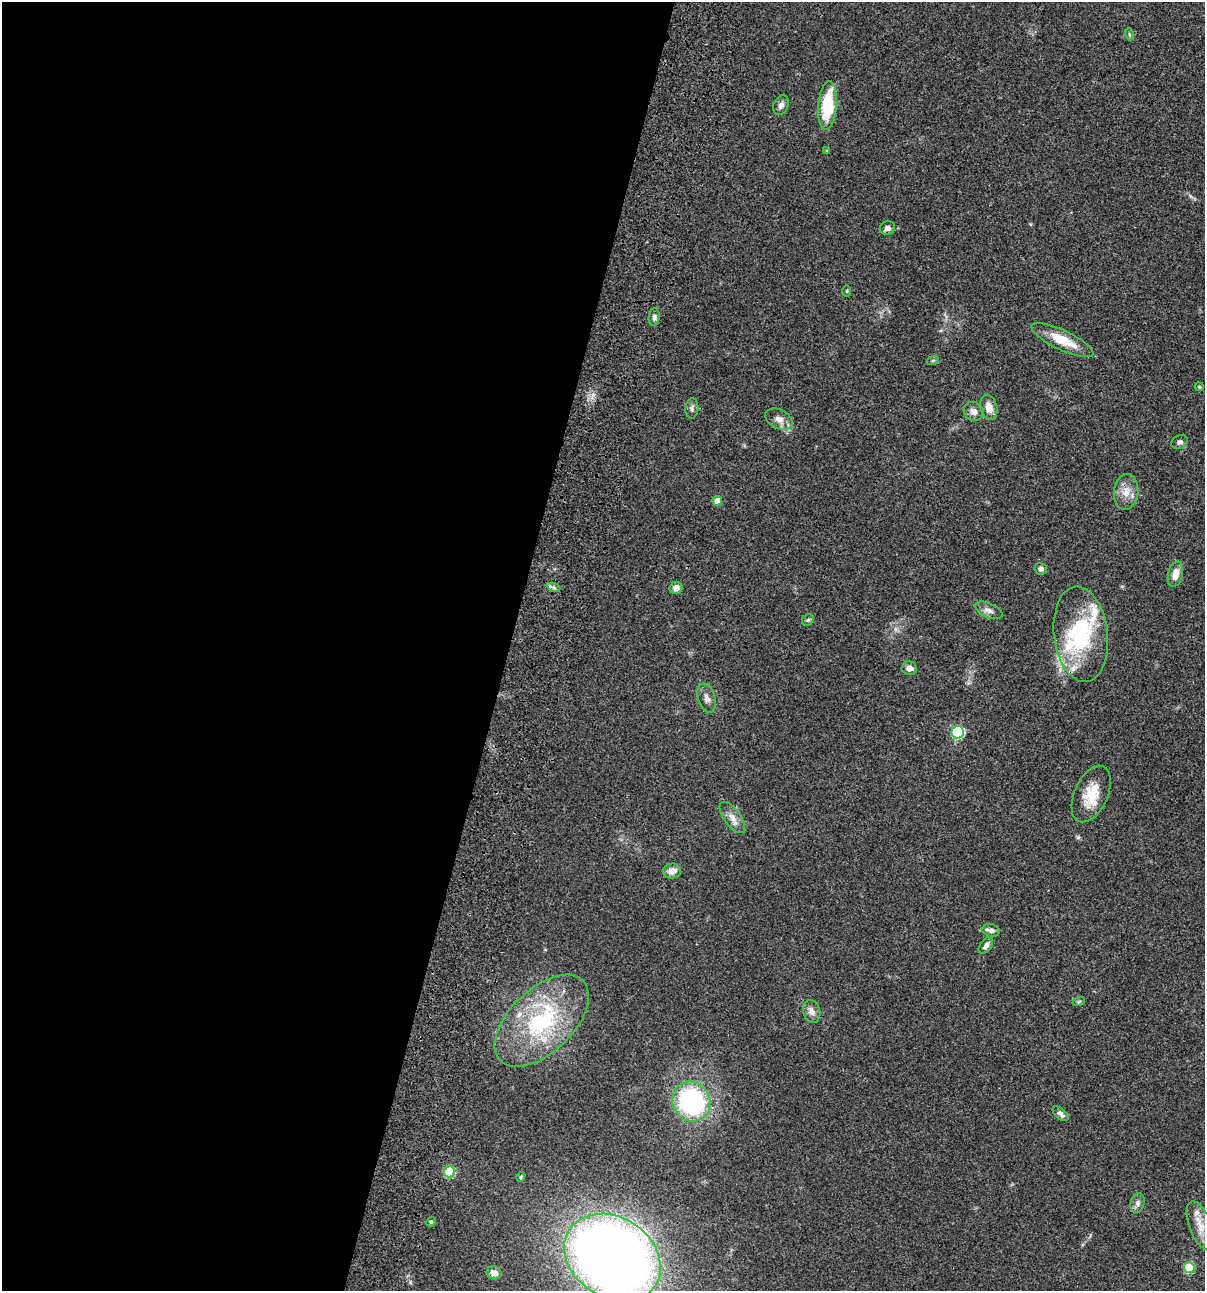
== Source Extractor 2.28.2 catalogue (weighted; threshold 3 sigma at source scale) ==
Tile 5 of 4 x 4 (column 1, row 2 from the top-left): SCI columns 235-1437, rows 2697-3985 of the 5405 x 5390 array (HDU 1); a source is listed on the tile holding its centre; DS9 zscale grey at full resolution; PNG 1207 x 1293 px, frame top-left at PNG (2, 2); each listed source drawn as its Kron ellipse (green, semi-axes under 4 px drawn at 4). Shown black and unused: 42% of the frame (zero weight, under 3 of 4 exposures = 9% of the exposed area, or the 3 px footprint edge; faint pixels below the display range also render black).
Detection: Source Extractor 2.28.2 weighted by HDU 2 'WHT'; one run over the whole footprint, this tile lists its part. Background 0.0462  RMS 0.0055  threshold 0.0249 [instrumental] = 3 sigma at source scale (4.5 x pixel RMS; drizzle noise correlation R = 1.50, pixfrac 1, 0.05/0.05 arcsec/px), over >= 5 px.
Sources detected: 50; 5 inside a brighter listed object's ellipse — not listed separately; the other 45 listed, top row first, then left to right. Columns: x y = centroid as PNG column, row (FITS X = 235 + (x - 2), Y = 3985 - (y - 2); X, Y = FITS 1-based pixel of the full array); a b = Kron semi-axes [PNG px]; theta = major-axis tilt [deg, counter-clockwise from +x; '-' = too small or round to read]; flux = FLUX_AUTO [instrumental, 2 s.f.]
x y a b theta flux
1129 34 6 4 -72 0.72
781 105 10 7 64 2.2
828 106 24 9 85 25
827 151 4 4 - 0.58
887 228 8 7 - 2.1
847 291 5 3 - 0.55
654 317 9 5 84 1.5
1062 340 34 10 -25 14
933 360 6 4 19 0.73
1199 387 4 4 - 0.73
989 407 13 8 -76 5.3
692 408 10 6 86 1.5
973 411 10 9 - 2.9
779 419 14 9 -25 4
1180 442 8 6 26 1.7
1126 492 18 12 83 6.5
717 501 5 4 - 7.1
1041 569 6 5 - 1.6
1175 574 13 7 76 5.3
554 588 7 4 -19 1.2
676 588 6 6 - 3.3
989 610 14 7 -24 2.6
808 620 6 5 - 0.89
1081 634 48 27 -83 40
909 668 8 6 -8 2.5
707 698 15 8 -73 3
958 732 6 6 - 54
1091 794 30 16 66 13
732 818 18 8 -54 4.2
672 871 9 7 4 4.3
991 930 9 6 -12 2.3
986 945 9 5 53 2.2
1079 1001 6 4 20 0.7
812 1011 11 8 -74 3.2
542 1021 58 31 44 62
691 1102 20 18 -54 77
1061 1114 9 5 -41 2.1
449 1172 5 5 - 28
521 1177 4 4 - 0.63
1138 1203 10 7 76 2
431 1222 5 4 - 0.79
1200 1226 26 11 -69 7.1
613 1257 51 40 -33 630
1189 1268 5 5 - 25
494 1273 8 6 -20 3.2
Isophote crosses this tile's border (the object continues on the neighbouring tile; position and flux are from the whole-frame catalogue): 1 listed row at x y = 613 1257